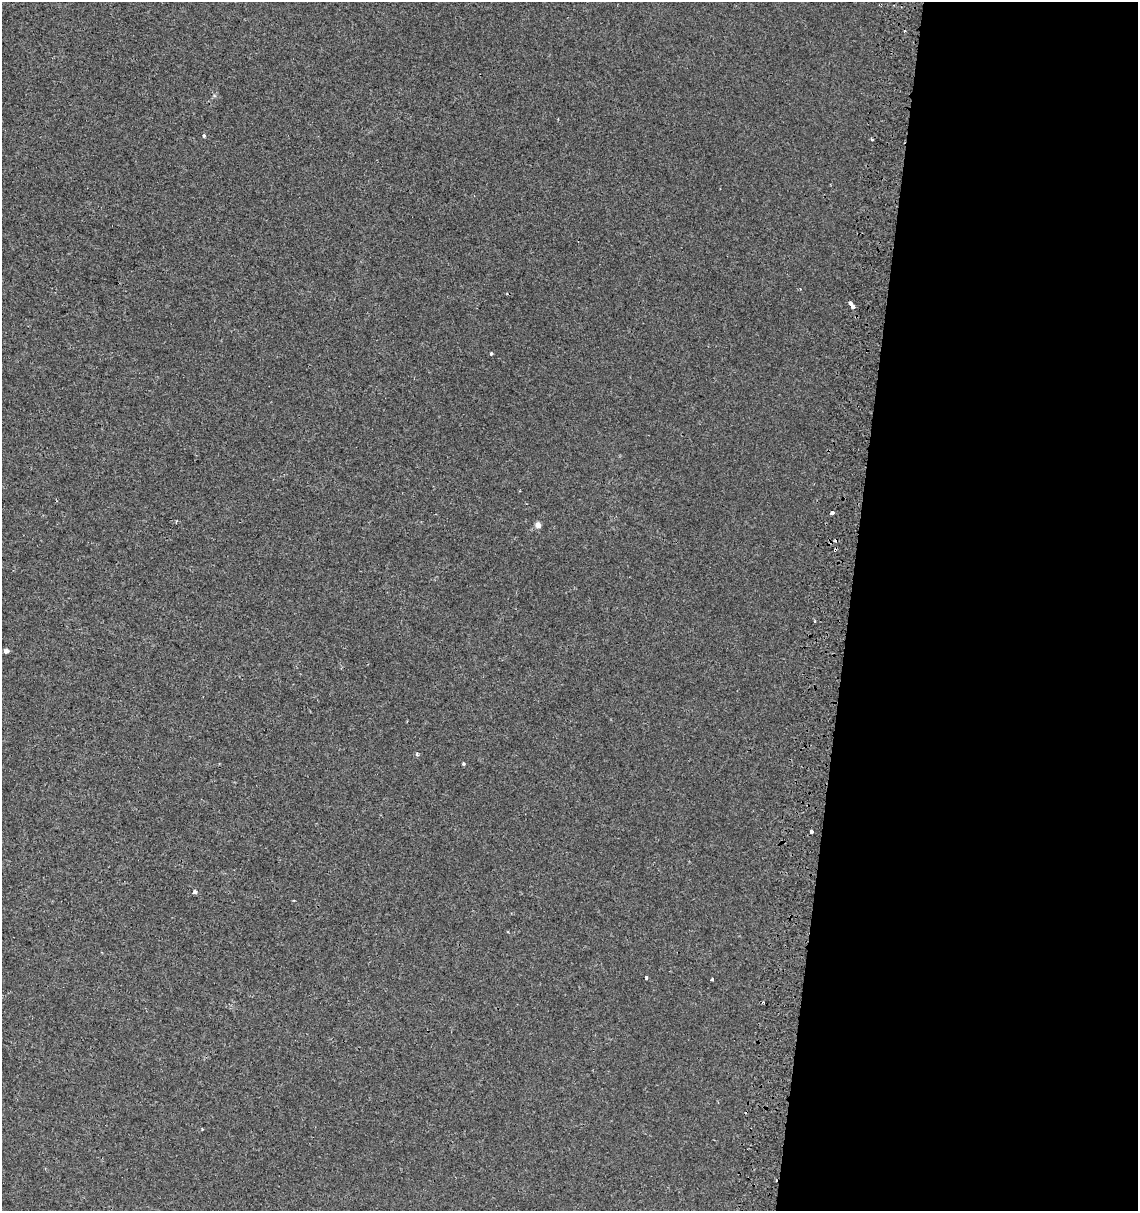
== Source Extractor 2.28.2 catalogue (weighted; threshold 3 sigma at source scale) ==
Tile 12 of 4 x 4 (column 4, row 3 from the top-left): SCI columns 3734-4869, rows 1216-2424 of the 5136 x 4857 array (HDU 1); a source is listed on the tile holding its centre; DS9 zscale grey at full resolution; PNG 1140 x 1213 px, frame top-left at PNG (2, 2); no overlay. Shown black and unused: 25% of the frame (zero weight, under 2 of 3 exposures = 2% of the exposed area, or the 3 px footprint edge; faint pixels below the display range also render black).
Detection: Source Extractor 2.28.2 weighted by HDU 2 'WHT'; one run over the whole footprint, this tile lists its part. Background 9.81e-04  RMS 0.0028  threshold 0.0124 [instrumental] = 3 sigma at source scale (4.5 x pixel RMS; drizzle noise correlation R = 1.50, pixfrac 1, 0.0396/0.0396 arcsec/px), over >= 5 px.
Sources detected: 17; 3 cosmic-ray / hot-pixel residue — not listed; the other 14 listed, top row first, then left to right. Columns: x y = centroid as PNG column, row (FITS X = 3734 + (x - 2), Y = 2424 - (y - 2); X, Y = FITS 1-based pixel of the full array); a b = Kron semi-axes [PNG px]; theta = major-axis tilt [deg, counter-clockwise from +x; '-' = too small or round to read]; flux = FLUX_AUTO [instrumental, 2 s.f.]
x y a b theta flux
204 136 5 4 - 0.35
872 139 3 3 - 0.91
851 303 5 3 - 15
491 353 3 3 - 1.1
832 513 3 3 - 2.3
538 525 7 7 - 0.99
835 550 4 3 - 1.9
6 651 4 4 - 1.7
417 754 4 3 - 0.58
463 763 3 3 - 0.45
811 831 4 3 - 0.68
195 892 3 3 - 5.7
646 977 4 3 - 0.59
712 979 3 3 - 0.57
Overlapping masked pixels (flux is a lower limit): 1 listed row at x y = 835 550